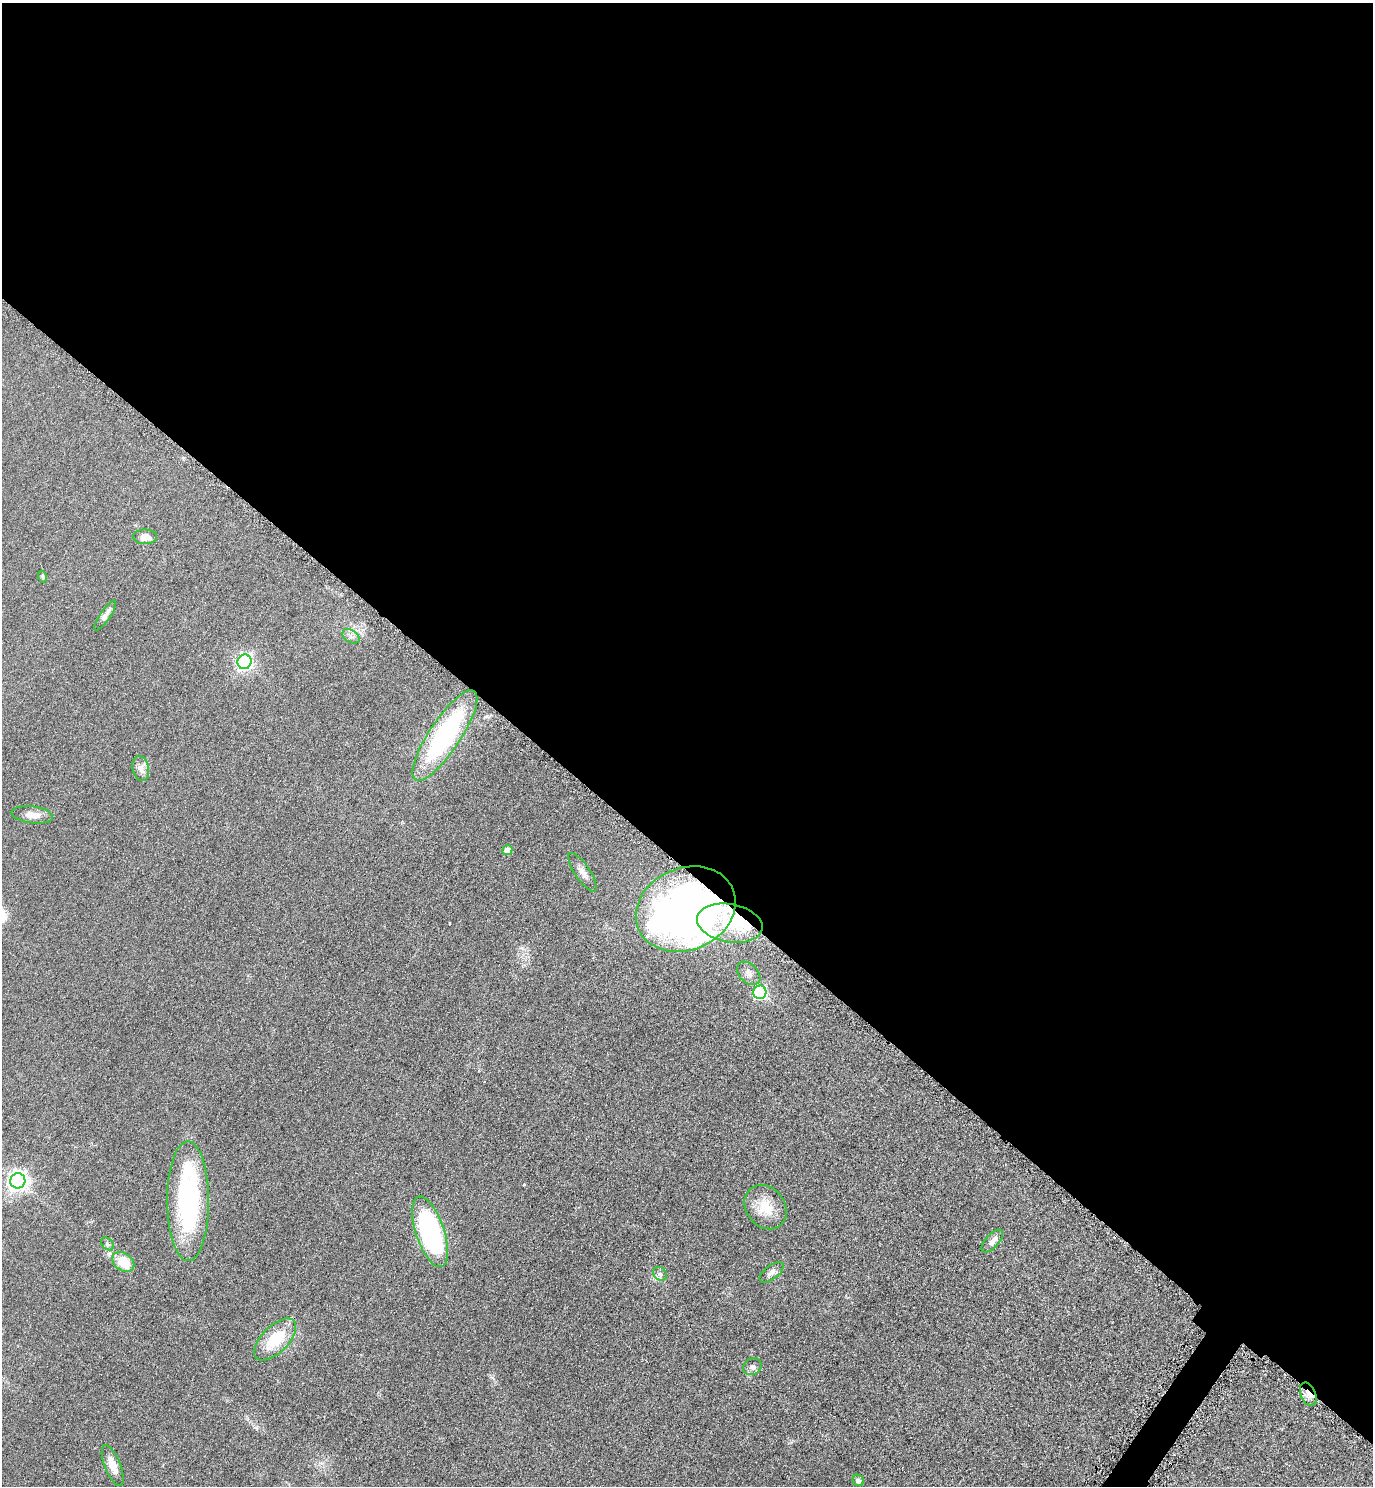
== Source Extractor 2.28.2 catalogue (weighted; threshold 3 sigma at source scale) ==
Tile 3 of 4 x 4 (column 3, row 1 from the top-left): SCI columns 2912-4282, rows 4463-5946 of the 5965 x 5960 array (HDU 1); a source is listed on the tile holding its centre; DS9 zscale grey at full resolution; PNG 1375 x 1488 px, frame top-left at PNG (2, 3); each listed source drawn as its Kron ellipse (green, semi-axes under 4 px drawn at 4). Shown black and unused: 59% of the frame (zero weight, under 4 of 8 exposures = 1% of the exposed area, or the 3 px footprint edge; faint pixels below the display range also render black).
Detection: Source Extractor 2.28.2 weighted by HDU 2 'WHT'; one run over the whole footprint, this tile lists its part. Background 0.059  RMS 0.0082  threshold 0.0334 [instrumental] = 3 sigma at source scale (4.09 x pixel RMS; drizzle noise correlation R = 1.36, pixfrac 0.8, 0.05/0.05 arcsec/px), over >= 5 px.
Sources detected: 31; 2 inside a brighter object's white glare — neither listed nor drawn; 1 inside a brighter listed object's ellipse — not listed separately; the other 28 listed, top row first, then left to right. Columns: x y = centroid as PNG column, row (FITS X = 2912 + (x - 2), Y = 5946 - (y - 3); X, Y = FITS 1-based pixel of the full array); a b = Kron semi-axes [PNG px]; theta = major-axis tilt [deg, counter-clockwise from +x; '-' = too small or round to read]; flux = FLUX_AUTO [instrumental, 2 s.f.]
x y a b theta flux
145 537 12 7 -1 7
43 577 6 4 -71 0.96
105 615 17 5 56 4.4
351 636 9 6 -33 2.5
245 662 7 7 - 190
445 735 53 15 56 98
141 769 12 8 -77 4.1
32 815 21 8 -7 6.9
507 850 5 5 - 6.9
583 872 23 7 -56 5.7
686 909 51 41 23 410
730 923 33 19 -10 38
749 973 13 9 -46 4.6
760 992 6 6 - 110
18 1181 8 7 - 390
188 1201 60 21 -90 110
766 1207 24 19 -52 16
430 1232 37 14 -72 130
992 1241 14 6 48 4.5
107 1244 7 5 -42 1.6
123 1262 12 8 -37 18
771 1272 14 7 37 3.5
660 1274 7 6 - 2
275 1339 26 13 45 26
752 1367 10 8 28 2.7
1308 1394 12 7 -66 5.4
113 1465 21 8 -68 8.5
858 1480 6 5 - 2.3
Overlapping masked pixels (flux is a lower limit): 2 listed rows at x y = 686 909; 1308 1394
Unlisted compact peaks at least as high as the median listed source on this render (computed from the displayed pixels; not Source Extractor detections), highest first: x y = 524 1185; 256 1428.